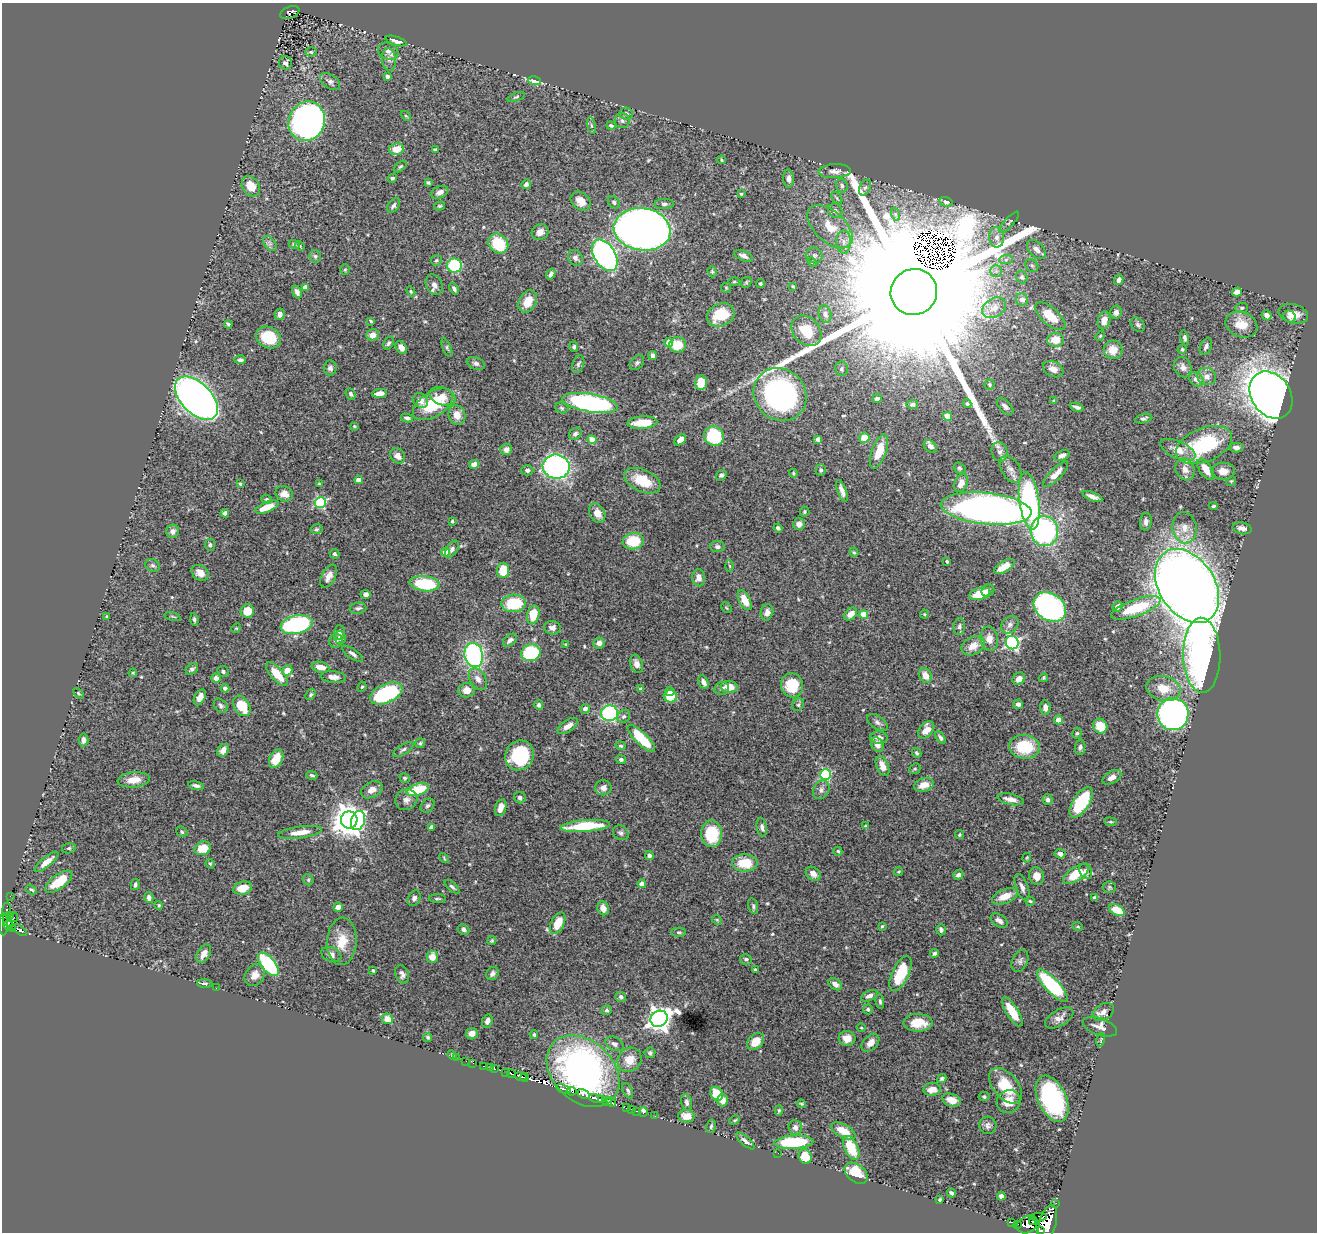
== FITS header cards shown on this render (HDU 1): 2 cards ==
NAXIS1  =                 1315
NAXIS2  =                 1230

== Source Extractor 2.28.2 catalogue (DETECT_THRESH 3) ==
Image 1315 x 1230 px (HDU 1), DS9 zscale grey, 1 PNG px = 1 image px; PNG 1319 x 1234 px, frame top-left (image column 1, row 1230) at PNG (2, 3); each listed source drawn as its Kron ellipse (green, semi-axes under 4 px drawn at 4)
Background 1.16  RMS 0.028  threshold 0.0833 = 3 sigma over >= 5 px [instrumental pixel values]
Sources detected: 530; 5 with non-positive FLUX_AUTO (blend fragments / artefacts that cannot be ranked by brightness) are neither listed nor drawn; of the other 525, the 500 brightest by FLUX_AUTO listed and drawn (25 fainter detections omitted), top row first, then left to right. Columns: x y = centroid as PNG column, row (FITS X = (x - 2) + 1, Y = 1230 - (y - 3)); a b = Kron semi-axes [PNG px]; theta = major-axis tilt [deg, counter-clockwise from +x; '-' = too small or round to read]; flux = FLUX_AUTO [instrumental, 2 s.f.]
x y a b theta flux
290 12 10 6 23 78
396 41 11 4 -18 9.3
388 51 11 8 -27 8.6
311 52 5 4 - 3.1
389 59 11 7 -83 9.2
285 63 7 6 - 5.5
387 76 4 3 - 5.7
535 81 7 4 -14 27
330 82 11 6 -35 8.1
516 97 9 4 20 3.1
626 114 7 6 - 5.1
406 116 6 3 -44 2
622 120 7 7 - 5.2
307 121 20 18 67 1000
591 126 8 4 -81 3.3
611 126 5 3 - 3.5
396 149 7 6 - 28
435 150 4 3 - 3.4
721 160 4 3 - 2.4
400 166 7 4 40 2.8
835 171 16 7 3 12
392 178 5 4 - 4.2
789 179 9 5 -88 9
428 183 4 3 - 2.9
526 184 5 4 - 5.6
251 186 11 8 -56 30
842 186 7 5 -67 5.1
865 188 8 5 62 4.5
440 192 9 6 25 8.3
741 194 3 3 - 2.5
837 198 7 4 -54 2.9
581 201 11 8 -39 19
614 202 7 5 -48 4.2
946 202 7 4 -14 4.6
664 204 9 5 1 5.5
393 205 8 5 54 5.5
439 206 5 4 - 2.6
835 211 8 7 - 7.3
895 214 7 4 -71 4
1009 222 14 4 48 5.1
830 227 27 15 -43 49
642 229 28 21 -8 2500
540 232 9 7 33 13
997 237 10 7 -87 12
844 242 11 7 -89 12
270 243 9 5 -50 5.8
294 244 5 4 - 3.1
498 244 11 9 -44 75
300 246 5 3 - 2.1
1036 249 11 7 -45 11
605 255 17 10 -58 750
814 255 8 7 - 6.1
315 256 6 5 - 4
744 256 10 5 -21 8.7
575 258 8 7 - 6.3
1006 259 7 4 1 4.2
436 260 6 5 - 3
812 262 5 4 - 2
454 265 7 7 - 120
1032 265 7 5 -43 3.6
345 269 5 4 - 2.6
996 271 5 5 - 4.2
712 272 6 4 -71 2.5
551 274 6 4 57 5.6
1022 277 6 5 - 4.7
1119 280 5 4 - 7.6
734 282 5 3 - 1.9
746 282 6 5 - 2.8
760 284 4 4 - 2.9
434 285 11 8 -65 9.6
793 286 3 3 - 2.3
305 287 4 4 - 9.2
726 288 5 5 - 2.4
454 289 6 4 -57 4.7
411 291 5 4 - 2.6
297 292 6 4 -67 8.1
914 292 23 23 - 270000
1237 292 5 4 - 13
1022 299 6 6 - 10
528 301 12 8 63 32
994 308 13 9 32 17
1242 308 6 5 - 3.7
1116 312 6 6 - 9.6
280 314 6 5 - 7.6
825 314 9 6 -72 7
1293 314 15 9 -16 22
721 315 14 11 23 66
1267 315 5 4 - 11
1050 316 18 8 -41 44
1289 317 6 5 - 6.8
1104 320 9 6 77 16
371 321 4 2 - 2.1
228 324 4 3 - 3.5
1138 324 8 6 -46 4.6
1241 325 16 12 -23 34
806 331 17 13 -48 37
372 335 6 5 - 15
1100 336 5 3 - 2
268 338 13 10 -26 69
1185 338 8 4 -76 4.7
1055 340 8 7 - 34
669 342 4 4 - 23
389 343 7 4 62 4
677 345 8 8 - 43
574 347 5 4 - 3.8
1206 347 9 5 64 6.1
401 348 7 5 -56 12
447 348 10 4 -67 3.5
1182 349 4 4 - 2.7
1113 350 9 9 - 25
652 355 4 4 - 7.8
240 360 6 4 0 4.9
476 363 9 6 -20 5.7
637 363 8 6 53 4.4
578 364 9 5 68 4.8
1183 367 10 8 -64 11
330 368 7 6 - 6.3
841 369 7 6 - 4.4
1053 369 11 7 -28 15
1207 376 10 8 -23 13
1196 379 8 6 -41 13
701 383 7 6 - 35
989 385 5 5 - 3.2
379 393 7 4 5 11
351 394 6 4 -66 4.2
780 395 28 25 -44 450
1271 395 25 19 -55 2400
442 396 13 8 -21 16
196 398 26 15 -45 1800
877 399 5 4 - 4.5
420 401 8 7 - 16
1053 401 4 3 - 2.3
590 403 28 9 -10 350
433 404 22 12 32 94
912 404 6 4 8 4.5
967 404 4 4 - 3.5
1005 406 10 5 -44 6.8
1077 407 7 3 -17 5.4
562 408 7 5 -18 3.5
457 415 10 8 -72 21
947 416 4 4 - 38
407 418 6 4 -13 4.9
1144 418 9 4 14 4.3
642 423 15 6 3 42
354 426 3 3 - 2.9
575 434 7 5 34 5.5
714 436 10 9 - 95
864 438 5 5 - 31
818 439 4 4 - 7.1
592 440 4 4 - 46
680 440 7 4 40 11
1204 445 29 17 21 160
930 446 7 5 -43 9.5
1236 448 6 5 - 7.1
506 449 6 5 - 8.9
1178 450 19 8 -24 22
879 451 18 7 70 37
1000 452 10 8 -71 7.5
397 456 8 6 -50 14
1062 456 8 5 23 8.8
474 464 5 4 - 10
556 467 13 12 - 620
959 468 6 5 - 3.2
1011 469 14 9 -58 13
1206 469 12 6 -57 22
527 470 6 5 - 6
821 470 5 5 - 4.2
1185 470 11 9 -62 14
1223 471 12 8 0 17
793 473 4 4 - 1.9
1055 474 17 5 46 21
721 475 5 5 - 4.3
359 480 4 4 - 20
642 481 19 11 -25 53
1231 481 5 4 - 2.2
961 483 9 6 68 15
240 484 4 3 - 2.5
319 484 3 3 - 2
842 491 11 4 -70 10
284 494 9 7 -25 15
1092 496 10 4 -22 9.9
267 499 5 4 - 2.6
1029 501 29 10 -82 330
320 502 6 5 - 180
1214 506 4 3 - 2.8
267 507 12 5 22 31
986 509 45 15 -6 1300
804 512 5 5 - 2.5
225 513 4 4 - 6.5
597 513 10 7 -63 18
452 521 3 3 - 3
1146 522 9 6 86 7
799 524 6 6 - 11
778 528 4 3 - 4.1
1185 528 15 12 -82 22
1242 528 9 6 -11 11
317 529 6 4 14 3.4
173 531 6 6 - 7.7
1044 531 15 13 -82 320
633 541 10 8 8 58
210 545 6 5 - 4.1
717 547 7 5 -7 5.5
452 549 9 5 58 4.9
446 552 4 4 - 33
854 552 5 4 - 2.3
334 554 5 4 - 3.6
947 561 3 3 - 2.8
153 565 8 6 -33 4.9
729 566 5 3 - 1.9
1004 567 11 5 31 27
503 570 7 6 - 38
200 573 9 7 -37 15
329 576 12 6 62 12
699 578 8 6 -86 12
424 584 15 7 -7 110
1187 586 40 28 -57 4000
988 590 6 6 - 6.4
366 594 5 4 - 9
980 594 11 6 15 40
745 600 11 5 -63 29
514 603 12 9 4 92
1050 607 17 13 -34 420
1117 607 6 4 53 7.3
358 608 8 5 8 5
726 608 6 3 -45 1.8
1136 608 26 8 20 82
247 611 7 6 - 31
767 612 8 6 78 9.7
851 614 7 5 43 17
864 614 4 4 - 48
924 614 4 4 - 1.9
533 615 9 6 77 37
107 617 3 3 - 3.5
173 617 8 3 -15 2.1
194 619 6 3 -81 3.6
297 625 16 9 12 220
1010 625 10 7 43 7.9
959 627 8 6 83 5.6
236 628 5 4 - 2.2
552 628 8 6 -8 8.2
340 632 7 5 -89 8
340 637 6 5 - 9
989 639 12 8 -81 18
510 640 8 5 38 6.8
336 641 7 6 - 6.8
599 643 6 5 - 11
1012 643 7 6 - 390
566 644 4 3 - 1.9
973 646 12 9 30 21
531 653 9 8 - 150
352 654 12 5 -35 6.7
474 655 12 9 -77 300
1202 655 37 18 -89 550
636 664 9 6 -70 11
321 667 9 5 -14 18
192 669 7 5 38 5.2
287 670 5 5 - 20
223 671 6 5 - 4.8
133 673 4 3 - 1.9
277 674 15 6 -48 40
925 675 8 6 -63 17
333 677 13 6 -6 13
216 678 4 4 - 12
1044 678 5 4 - 2.1
478 679 12 7 -58 13
1019 679 7 5 45 13
704 682 7 4 -63 9.4
792 685 12 11 - 60
362 687 5 4 - 2.7
729 687 8 6 -7 23
225 688 4 4 - 7.9
722 688 7 6 - 5.2
1163 688 17 12 -14 37
641 689 4 3 - 3.1
467 690 8 7 - 20
670 692 4 3 - 8
78 693 6 4 -48 2.2
386 693 17 9 24 190
311 695 6 4 48 3
670 696 7 6 - 48
200 697 8 5 62 13
1018 704 5 4 - 6.8
539 705 5 4 - 4.3
798 705 6 5 - 3.8
221 706 8 6 -48 5
242 706 11 7 -58 59
1045 707 7 5 -87 10
585 709 5 5 - 6.3
610 713 8 8 - 210
1173 714 16 15 - 850
624 716 7 6 - 4.6
1058 720 4 4 - 34
877 722 12 6 -34 7.2
568 726 12 5 34 13
1100 726 7 7 - 41
926 730 9 6 49 20
1077 733 5 4 - 3.1
641 738 18 6 -45 79
879 738 9 6 -5 12
940 738 7 4 -55 4.3
84 740 6 5 - 8.1
420 743 5 5 - 3
877 744 8 5 -62 14
621 746 5 3 - 2.6
1024 747 15 12 -7 73
1080 747 7 5 81 4.9
404 749 12 5 32 5.3
223 750 7 5 57 14
916 753 5 3 - 2.8
519 755 15 14 - 130
276 759 10 6 64 30
621 759 5 4 - 4.3
882 766 10 6 -66 16
915 769 6 5 - 2.8
312 775 6 3 -16 3.6
826 775 5 5 - 170
1112 777 10 6 31 15
405 778 5 4 - 3.1
134 780 16 7 6 23
196 785 8 4 -13 5.9
924 785 10 6 14 23
603 788 8 7 - 12
372 790 11 7 26 15
418 790 11 5 18 77
821 790 10 7 59 8.2
520 798 6 5 - 6.1
1011 799 13 5 -12 14
406 800 11 10 - 11
1048 800 5 5 - 5.6
1081 802 17 8 58 110
427 806 8 6 42 4.6
501 808 9 5 74 16
349 820 8 8 - 3400
358 821 10 7 71 120
1111 822 6 4 -5 2.8
585 826 24 6 5 91
865 826 4 3 - 2
431 827 4 4 - 4.8
762 827 9 5 -80 6.4
182 832 6 5 - 3
300 832 22 6 7 24
621 833 8 7 - 5.2
711 834 13 10 90 73
959 835 5 4 - 2.6
69 848 7 5 13 3.3
203 848 8 6 21 34
838 851 4 4 - 3.2
1060 854 5 4 - 7.9
649 856 4 4 - 5.3
444 858 5 3 - 1.9
1027 858 5 3 - 2
47 862 15 5 39 17
745 863 13 8 -1 52
210 864 5 3 - 2.5
1086 871 8 6 -64 7.8
899 872 4 3 - 2.1
813 874 8 6 -39 12
1076 874 15 7 33 53
958 875 5 4 - 6
1037 876 8 7 - 16
308 880 6 5 - 2.5
59 882 16 7 36 50
642 884 4 4 - 11
135 885 5 3 - 4
452 887 9 4 -42 4.1
1022 887 14 6 -69 10
1109 887 7 6 - 3
243 888 9 6 13 29
31 890 6 3 -33 2.7
10 896 2 2 - 3
1005 896 13 7 22 26
1095 897 4 3 - 3.6
149 898 5 4 - 7
414 898 8 6 61 5.9
437 899 8 3 0 3.2
1030 901 4 3 - 2.9
159 905 4 4 - 2.1
753 906 8 4 -76 3.9
338 907 5 4 - 12
603 908 7 5 -69 15
7 909 6 3 82 24
1117 910 8 5 -26 29
10 915 3 2 - 14
14 917 5 2 - 8.4
717 920 5 4 - 2.4
7 921 7 3 -67 210
999 921 9 6 -33 8.9
558 923 11 6 64 38
4 924 11 4 90 370
8 925 5 4 - 200
882 926 3 2 - 2
1078 927 5 3 - 1.9
12 929 3 3 - 53
463 929 6 5 - 6
19 930 8 3 -33 49
941 930 5 4 - 5.7
679 932 7 4 1 3.1
342 941 24 15 87 41
492 941 5 4 - 2.5
935 953 4 4 - 4.8
204 954 10 6 59 13
331 954 10 7 -22 8.8
432 957 6 5 - 23
746 959 6 5 - 4.7
1020 961 11 7 66 7
268 964 14 7 -51 160
755 970 3 3 - 2.7
373 971 3 3 - 3.3
492 973 7 6 - 6.7
402 974 9 6 -69 6.8
900 974 19 8 65 71
255 975 11 9 57 16
205 984 8 3 -5 3.2
835 984 7 5 -37 10
1052 986 21 7 -47 170
216 988 2 2 - 3.2
869 996 9 5 27 7.8
621 997 5 5 - 4.6
880 1001 8 4 -84 3.8
868 1009 5 5 - 3.9
607 1010 5 4 - 3.8
1012 1012 17 6 -58 46
1103 1012 11 8 32 11
1059 1018 16 8 30 13
387 1019 6 5 - 17
659 1019 9 8 - 1700
487 1021 7 5 66 8.8
918 1023 15 9 -1 38
1100 1027 18 8 -18 15
861 1028 4 3 - 1.9
472 1034 6 5 - 12
534 1035 4 4 - 3.7
428 1037 4 4 - 3.4
847 1038 8 7 - 21
1101 1040 7 3 77 2
756 1042 10 7 44 26
870 1043 10 7 46 14
614 1044 9 6 -26 7
650 1053 5 5 - 3.6
452 1055 5 4 - 2
456 1058 2 2 - 8.1
630 1060 13 11 47 26
466 1061 2 2 - 3.7
473 1063 3 2 - 5.1
484 1066 3 2 - 21
490 1068 3 2 - 31
494 1068 4 3 - 47
583 1071 41 30 -43 980
506 1072 2 2 - 13
511 1074 5 3 - 180
521 1076 6 3 -12 580
524 1077 4 3 - 290
942 1079 5 3 - 3.7
1006 1086 21 12 -50 57
564 1089 7 3 -21 140
932 1089 8 6 6 20
572 1091 5 3 - 200
628 1091 8 4 -65 4.3
584 1094 6 4 -27 72
717 1094 7 6 - 45
984 1097 5 4 - 3.3
596 1098 7 3 -11 1100
601 1099 4 3 - 420
1052 1099 24 14 -65 280
723 1100 6 5 - 16
952 1100 9 6 -20 23
607 1102 5 3 - 600
611 1102 5 4 - 630
687 1102 8 5 -78 5.6
1008 1102 12 11 - 27
801 1104 4 3 - 2.3
627 1108 3 3 - 20
631 1109 2 2 - 8.9
779 1110 5 4 - 2.6
636 1111 3 2 - 23
643 1112 5 3 - 23
655 1116 2 2 - 5.1
686 1116 8 6 -8 15
735 1120 6 4 26 2.5
988 1125 9 8 - 7.2
711 1126 7 4 77 3.2
795 1127 7 6 - 8.6
843 1131 13 6 -29 33
745 1141 12 4 -42 6.8
794 1142 19 6 3 110
851 1148 13 7 -65 62
778 1153 2 2 - 5.2
805 1157 7 6 - 40
856 1173 13 8 -40 62
951 1193 4 3 - 4
1001 1196 4 4 - 6.7
940 1200 4 3 - 2.6
1056 1203 2 2 - 9.6
1039 1217 8 4 4 220
1032 1221 3 3 - 180
1012 1222 4 3 - 37
1048 1223 18 8 74 3600
1017 1224 2 2 - 44
1027 1224 11 8 26 1400
1040 1231 4 3 - 200
At the frame edge (FLAGS 8, measured only in part): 1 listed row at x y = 1040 1231
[25 fainter detections neither listed nor drawn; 5 non-positive-flux detections neither listed nor drawn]